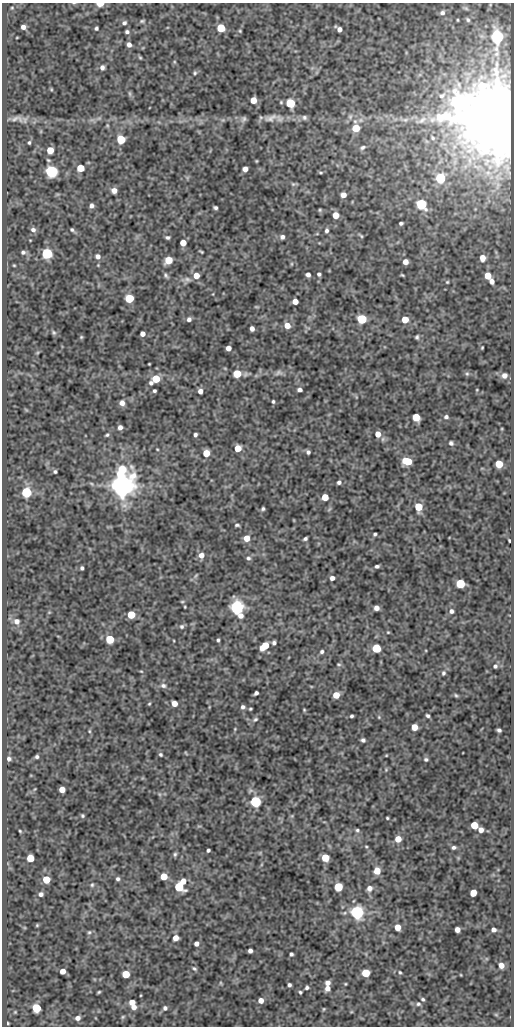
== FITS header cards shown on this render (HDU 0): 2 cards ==
NAXIS1  =                  512
NAXIS2  =                 1024

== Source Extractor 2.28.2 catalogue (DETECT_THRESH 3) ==
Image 512 x 1024 px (HDU 0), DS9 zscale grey, 1 PNG px = 1 image px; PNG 516 x 1028 px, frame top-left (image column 1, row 1024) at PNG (2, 3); no overlay
Background 106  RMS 0.55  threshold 1.66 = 3 sigma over >= 5 px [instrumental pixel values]
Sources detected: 245; all 245 listed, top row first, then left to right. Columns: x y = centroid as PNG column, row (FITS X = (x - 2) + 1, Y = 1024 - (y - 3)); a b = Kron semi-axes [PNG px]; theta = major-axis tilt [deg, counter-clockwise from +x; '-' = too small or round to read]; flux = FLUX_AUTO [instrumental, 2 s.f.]
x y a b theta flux
100 4 5 3 - 680
12 8 5 3 - 32
465 8 9 4 -19 75
442 13 7 6 - 130
457 20 4 3 - 34
468 20 6 5 - 74
142 21 6 4 10 52
124 23 6 5 - 83
23 27 4 4 - 160
96 28 4 3 - 64
221 28 5 5 - 1600
339 29 6 4 -39 170
240 31 4 3 - 37
127 32 4 4 - 81
497 36 9 7 -88 2000
129 45 4 4 - 160
140 58 5 4 - 44
102 67 6 5 - 120
195 73 6 5 - 57
51 89 5 4 - 38
130 93 8 4 -81 61
442 96 11 6 31 140
253 100 5 5 - 480
458 102 13 8 50 13000
290 103 5 5 - 2300
304 117 6 6 - 88
270 118 20 9 18 280
497 118 16 15 - 380000
15 119 14 6 25 160
244 119 9 6 58 91
25 120 11 7 -90 140
405 120 10 6 3 140
421 120 20 7 27 330
107 125 6 4 -72 45
356 128 5 5 - 1000
432 138 7 5 -41 78
121 139 5 5 - 1800
29 143 4 3 - 53
363 147 8 5 27 91
50 150 5 5 - 710
48 160 6 3 -26 43
80 168 5 5 - 950
245 169 5 4 - 240
51 171 6 5 - 7100
321 172 6 3 0 45
440 178 5 5 - 3500
293 184 7 5 -43 64
114 190 5 5 - 230
343 195 5 4 - 240
421 204 6 5 - 4100
91 206 5 4 - 120
215 208 4 3 - 71
320 210 5 4 - 43
335 215 5 5 - 520
401 223 4 3 - 66
33 230 7 6 - 130
72 230 6 4 -37 63
327 231 6 5 - 92
361 236 6 3 -45 46
168 237 5 4 - 73
282 237 6 5 - 120
183 243 5 5 - 490
23 252 6 5 - 85
201 252 4 2 - 43
47 253 5 5 - 4700
98 256 6 5 - 150
482 258 6 5 - 310
168 260 6 5 - 820
405 262 5 4 - 260
14 265 3 2 - 31
319 274 4 4 - 81
166 275 7 4 -52 75
196 275 5 5 - 410
308 275 5 4 - 130
402 275 5 3 - 40
488 276 5 5 - 590
187 279 10 7 -11 130
492 281 5 5 - 170
447 282 4 4 - 40
129 298 5 5 - 2100
295 302 5 5 - 350
256 307 6 3 0 37
189 319 5 5 - 110
362 319 5 5 - 2600
405 319 5 5 - 630
287 325 6 5 - 370
252 328 4 4 - 170
54 332 6 5 - 60
142 334 4 4 - 190
81 337 5 4 - 44
417 337 5 4 - 66
228 348 4 4 - 220
482 348 3 2 - 35
149 364 3 2 - 29
278 373 10 6 18 120
237 374 5 5 - 970
467 374 6 5 - 62
504 375 7 7 - 190
156 379 7 5 38 1300
300 390 4 4 - 130
477 390 5 3 - 31
154 391 3 3 - 62
200 391 5 4 - 170
273 401 4 3 - 56
122 403 6 6 - 190
416 417 5 5 - 950
446 417 5 4 - 79
120 427 5 4 - 150
378 434 6 5 - 340
107 435 6 4 35 58
195 435 4 3 - 90
451 443 5 5 - 78
238 448 5 5 - 620
157 449 4 3 - 31
308 452 4 4 - 81
206 453 5 5 - 650
407 461 7 5 -16 1300
499 464 5 5 - 1000
122 469 11 8 1 1500
55 472 4 4 - 58
339 482 5 5 - 91
92 484 7 4 -32 56
122 485 7 6 - 55000
26 492 5 5 - 4200
325 497 5 5 - 690
418 507 5 5 - 1200
263 509 4 3 - 61
237 525 5 3 - 60
375 534 3 3 - 61
247 538 5 5 - 460
305 539 4 3 - 74
509 540 3 2 - 42
201 555 6 5 - 270
248 558 6 5 - 83
377 566 4 3 - 78
82 568 4 3 - 74
196 575 7 4 59 55
332 578 4 4 - 140
460 584 5 5 - 2000
182 602 5 3 - 40
185 607 3 2 - 30
237 607 7 6 - 12000
376 608 5 4 - 190
451 611 6 6 - 110
131 615 5 5 - 1100
17 621 7 7 - 170
182 626 7 6 - 86
388 632 3 3 - 31
110 639 5 5 - 1700
218 640 4 3 - 56
274 643 4 4 - 87
264 646 8 5 40 960
376 648 5 5 - 2000
322 652 5 4 - 72
339 664 6 3 -18 40
495 666 6 5 - 81
141 671 5 3 - 33
443 673 6 5 - 70
163 686 8 6 -16 120
256 693 4 3 - 98
336 695 5 5 - 490
456 695 5 4 - 50
149 704 4 4 - 38
174 704 5 5 - 330
243 707 5 5 - 96
250 709 3 3 - 42
304 710 3 3 - 33
352 716 4 3 - 58
428 716 4 3 - 72
379 717 5 4 - 36
255 719 8 5 31 81
414 727 5 5 - 540
499 730 4 4 - 84
89 731 6 4 -90 45
363 740 4 4 - 84
186 753 5 2 - 33
160 754 5 4 - 62
386 755 5 3 - 28
37 757 4 3 - 69
9 759 5 4 - 89
426 759 5 5 - 68
386 770 5 4 - 37
62 789 5 5 - 450
255 802 5 5 - 4700
82 816 4 4 - 53
387 818 3 2 - 38
474 825 5 5 - 970
357 830 5 5 - 58
481 830 5 5 - 200
20 831 4 3 - 39
398 839 5 5 - 410
366 846 5 3 - 35
454 847 5 4 - 85
208 850 4 3 - 75
175 854 6 5 - 67
30 858 5 5 - 890
325 858 5 5 - 990
377 871 6 5 - 550
164 876 5 5 - 830
46 879 5 5 - 960
118 879 5 4 - 77
183 881 5 5 - 320
92 885 6 5 - 55
179 887 6 5 - 2300
338 887 5 5 - 1700
369 888 7 6 - 190
473 893 5 5 - 460
41 894 6 5 - 110
357 912 6 5 - 12000
37 925 4 4 - 40
398 927 5 4 - 470
457 930 5 4 - 230
494 930 4 4 - 130
89 932 5 4 - 52
175 938 5 5 - 310
196 944 4 4 - 160
250 951 4 4 - 140
291 954 4 3 - 68
501 965 5 5 - 260
194 969 6 4 -38 62
62 971 5 4 - 330
400 972 4 3 - 44
366 973 5 5 - 1500
126 974 5 5 - 1100
221 983 6 3 -89 38
327 983 6 5 - 160
345 984 3 3 - 33
289 985 4 3 - 81
307 988 4 4 - 81
327 988 6 5 - 230
99 992 4 2 - 43
300 992 4 4 - 50
423 999 4 3 - 54
261 1000 5 4 - 270
132 1002 5 4 - 310
418 1004 7 5 -3 87
134 1007 5 5 - 250
36 1008 5 5 - 2200
165 1008 5 5 - 92
324 1009 4 4 - 37
15 1012 4 4 - 29
496 1015 6 3 -19 39
123 1017 6 4 46 47
78 1018 6 5 - 160
8 1023 3 2 - 33
At the frame edge (FLAGS 8, measured only in part): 1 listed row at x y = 100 4

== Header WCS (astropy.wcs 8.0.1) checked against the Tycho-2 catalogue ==
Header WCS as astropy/WCSLIB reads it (CRVAL/CRPIX/CD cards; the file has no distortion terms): RA---SIN/DEC--SIN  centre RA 05:29:22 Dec -06:45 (82.34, -6.74 deg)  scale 1 arcsec/px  FOV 8.5' x 17.1'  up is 0 deg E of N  parity normal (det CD < 0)
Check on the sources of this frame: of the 60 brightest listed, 3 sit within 1.5 arcsec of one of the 5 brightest Tycho-2 stars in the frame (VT <= 12.36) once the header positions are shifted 0.48 arcsec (0.08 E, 0.47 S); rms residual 0.27 arcsec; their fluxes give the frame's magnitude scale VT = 22.86 - 2.5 log10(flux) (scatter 0.30 mag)
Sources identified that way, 3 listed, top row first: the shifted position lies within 1.5 arcsec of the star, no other Tycho-2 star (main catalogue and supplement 1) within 3.0 arcsec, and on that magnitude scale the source's flux lands within +1.5 / -3 mag of the star's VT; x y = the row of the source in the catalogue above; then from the Tycho-2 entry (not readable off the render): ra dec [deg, ICRS J2000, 3 dp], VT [Tycho-2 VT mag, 2 dp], TYC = Tycho-2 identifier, HIP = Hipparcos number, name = IAU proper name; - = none
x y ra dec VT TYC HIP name
497 118 82.274 -6.635 8.91 4765-684-1 25681 -
122 485 82.379 -6.737 12.15 4765-1179-1 - -
237 607 82.347 -6.771 12.36 4765-1056-1 - -